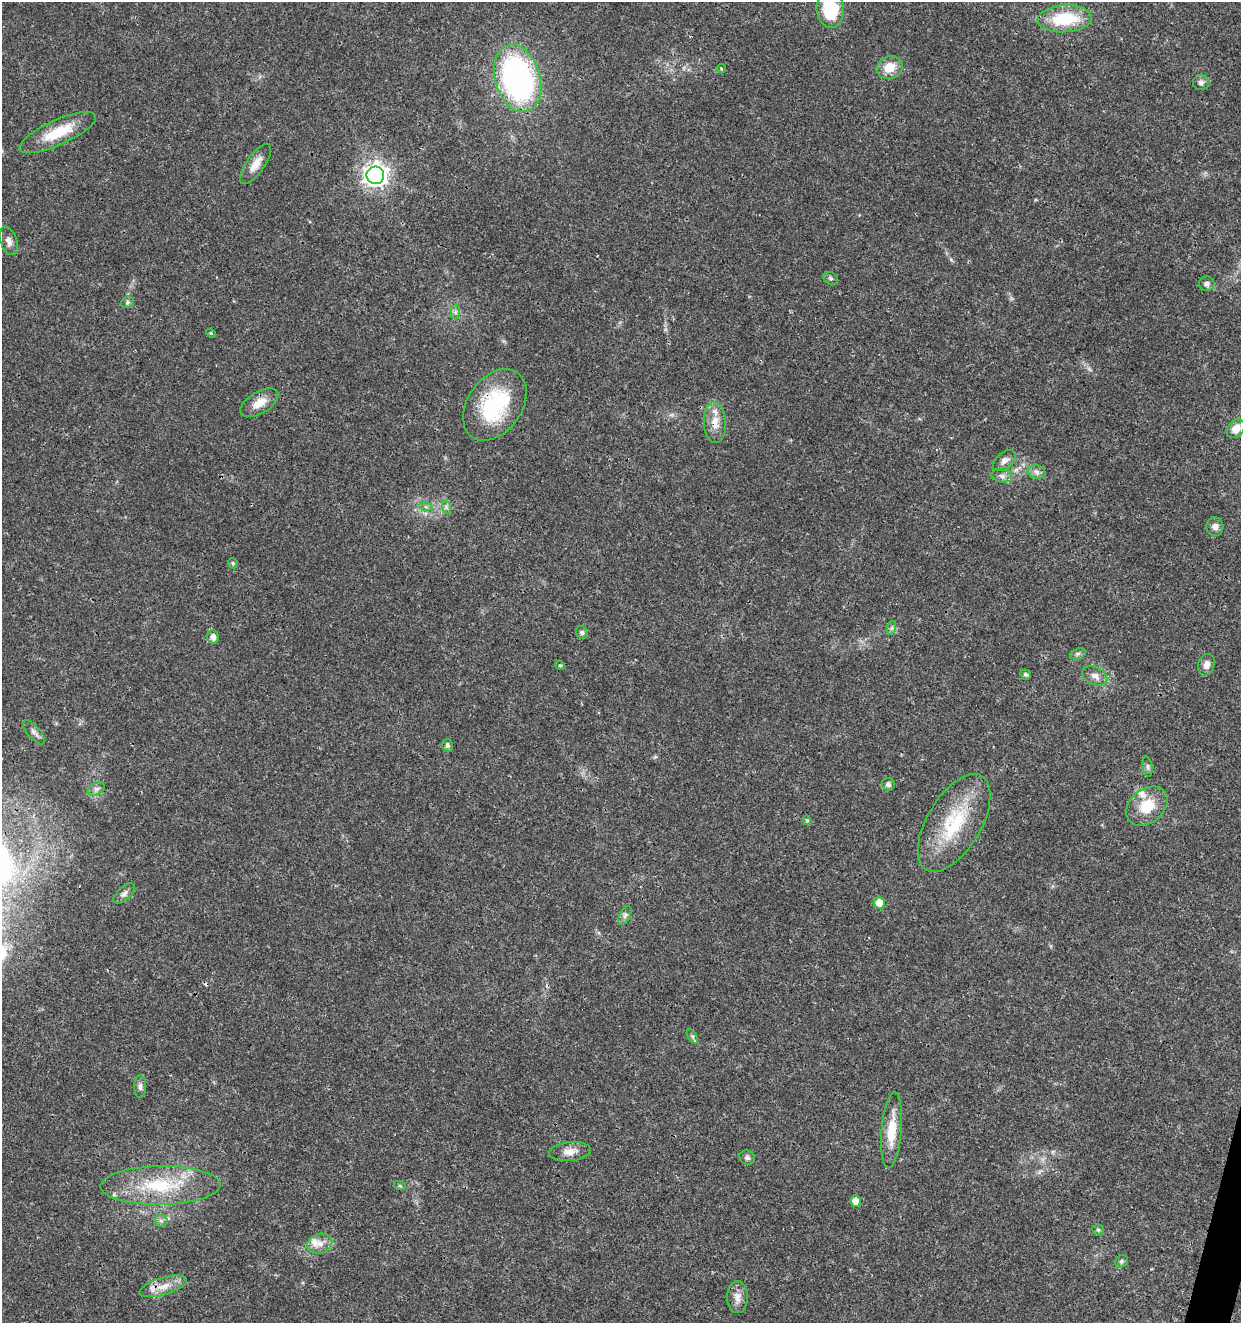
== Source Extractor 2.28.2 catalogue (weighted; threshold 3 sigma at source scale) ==
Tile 6 of 4 x 4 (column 2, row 2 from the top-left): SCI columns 1524-2762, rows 2645-3965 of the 5462 x 5297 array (HDU 1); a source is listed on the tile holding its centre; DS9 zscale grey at full resolution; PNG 1243 x 1325 px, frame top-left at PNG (2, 2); each listed source drawn as its Kron ellipse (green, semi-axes under 4 px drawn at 4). Shown black and unused: <1% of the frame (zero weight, under 3 of 4 exposures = <1% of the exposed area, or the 3 px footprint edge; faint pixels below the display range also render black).
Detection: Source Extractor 2.28.2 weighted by HDU 2 'WHT'; one run over the whole footprint, this tile lists its part. Background 0.0181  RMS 0.002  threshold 0.00906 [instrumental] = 3 sigma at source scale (4.5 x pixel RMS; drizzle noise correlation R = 1.50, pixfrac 1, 0.0396/0.0396 arcsec/px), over >= 5 px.
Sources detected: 62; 1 cosmic-ray / hot-pixel residue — neither listed nor drawn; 2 inside a brighter listed object's ellipse — not listed separately; the other 59 listed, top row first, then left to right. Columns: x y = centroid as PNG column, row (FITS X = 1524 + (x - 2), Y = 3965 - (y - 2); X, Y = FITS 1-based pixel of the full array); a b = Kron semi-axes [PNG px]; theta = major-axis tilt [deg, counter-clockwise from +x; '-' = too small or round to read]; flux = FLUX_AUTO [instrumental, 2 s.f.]
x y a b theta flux
830 9 18 13 -84 11
1065 19 27 13 4 9.9
890 67 13 11 22 3.2
721 69 5 3 - 0.25
518 78 34 22 -73 58
1201 82 8 7 - 0.76
58 132 41 12 24 6.7
256 164 24 9 55 2.4
375 175 9 8 - 160
9 241 14 8 -72 1.1
830 278 7 6 - 0.49
1207 284 7 7 - 0.69
127 302 7 5 24 0.4
455 312 7 4 90 0.52
211 333 5 4 - 0.24
259 403 21 11 30 2.8
495 405 39 27 54 17
715 423 20 11 -87 2.7
1236 429 10 8 46 2.1
1004 461 13 8 41 1.1
1037 472 9 6 -16 0.81
1002 476 10 6 -10 0.81
426 507 7 4 -18 0.42
446 507 7 4 -72 0.44
1215 527 9 8 - 1.1
233 563 5 5 - 0.38
891 628 7 4 71 0.43
582 633 7 5 -59 0.42
213 637 6 6 - 1.1
1078 654 8 5 20 0.52
560 665 5 4 - 0.3
1206 665 11 8 72 1.2
1026 674 5 5 - 0.49
1095 676 13 9 -26 1.3
34 732 15 6 -49 0.86
447 745 6 5 - 0.6
1147 767 10 5 -81 0.5
888 784 6 6 - 0.8
96 789 9 6 29 0.74
1147 806 23 16 39 5.6
807 820 5 4 - 0.31
954 823 54 27 59 14
124 894 13 6 42 0.86
879 903 6 5 - 3.1
625 915 10 5 63 0.62
692 1036 8 4 -58 0.44
140 1087 11 6 -90 0.72
892 1130 38 10 85 5.5
570 1151 21 9 6 2
747 1157 8 7 - 0.55
161 1185 60 19 1 14
400 1186 6 4 -19 0.27
856 1201 6 5 - 2.4
161 1221 6 6 - 0.53
1098 1230 5 5 - 0.31
320 1244 13 10 16 1.7
1121 1261 7 5 47 0.42
163 1286 25 8 16 2.8
737 1297 16 10 -89 1.7
Overlapping masked pixels (flux is a lower limit): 3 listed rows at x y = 495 405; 715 423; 163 1286
Isophote crosses this tile's border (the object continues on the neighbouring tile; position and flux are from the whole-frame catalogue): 1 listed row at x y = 830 9